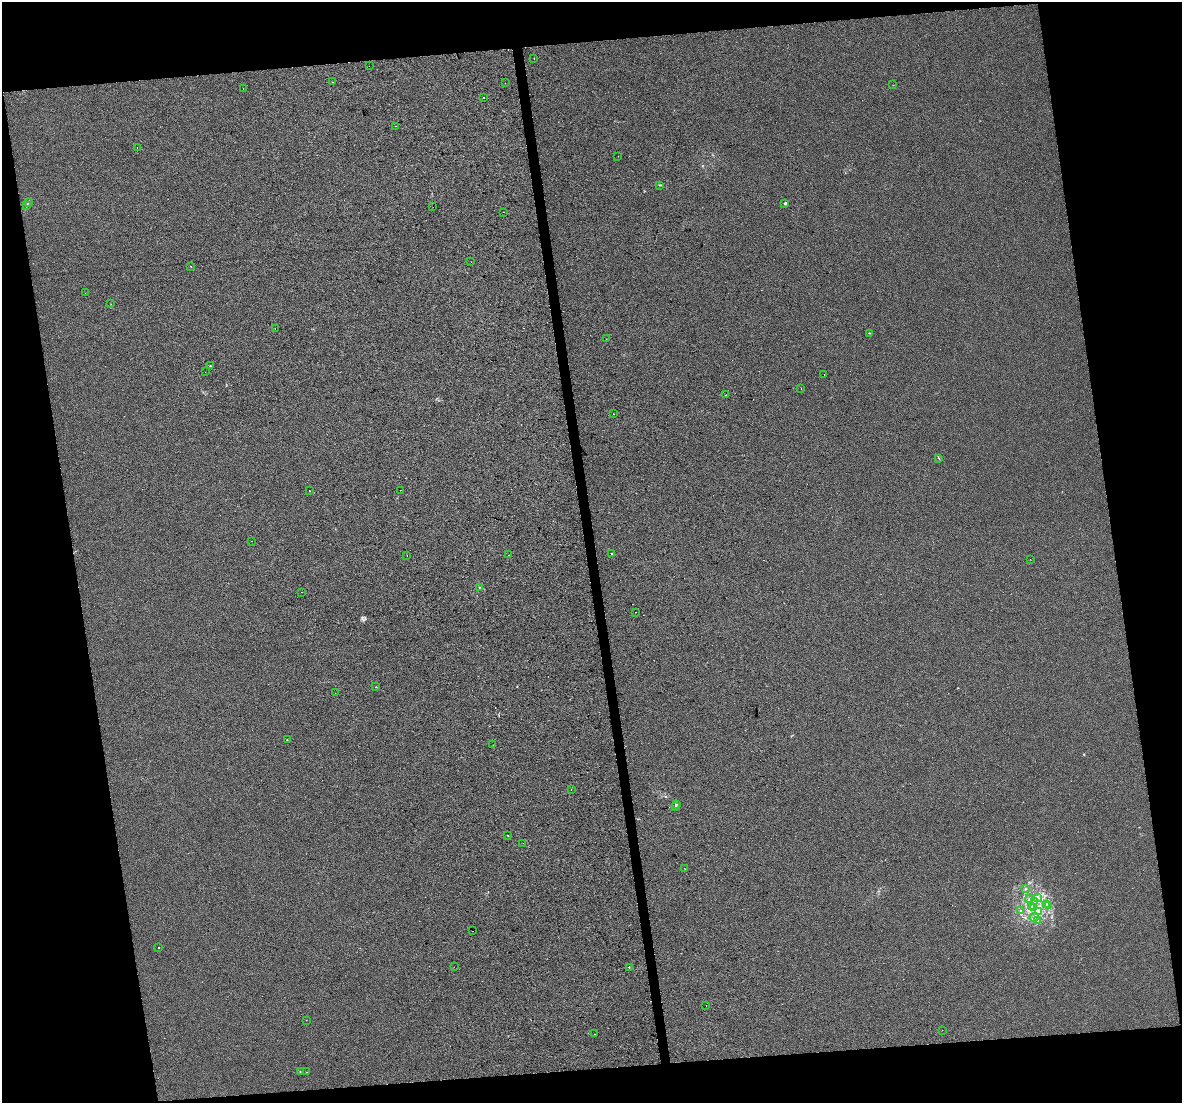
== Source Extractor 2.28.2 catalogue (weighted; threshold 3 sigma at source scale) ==
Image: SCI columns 1-4719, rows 61-4464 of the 4719 x 4481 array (HDU 1 of 3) = the unmasked area's bounding box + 8 px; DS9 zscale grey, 4 x 4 block average (1 PNG px = mean of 4 x 4 image px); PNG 1184 x 1105 px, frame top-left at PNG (2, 2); each listed source drawn as its Kron ellipse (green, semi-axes under 4 px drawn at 4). Shown black and unused: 20% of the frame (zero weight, under 2 of 3 exposures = <1% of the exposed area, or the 3 px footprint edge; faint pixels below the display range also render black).
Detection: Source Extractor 2.28.2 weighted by HDU 2 'WHT'. Background -4.74e-04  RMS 0.0057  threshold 0.0255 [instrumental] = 3 sigma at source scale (4.5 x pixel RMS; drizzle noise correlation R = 1.50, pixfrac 1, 0.0396/0.0396 arcsec/px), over >= 5 px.
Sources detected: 87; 13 cosmic-ray / hot-pixel residue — neither listed nor drawn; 1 coinciding with a brighter row at this scale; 1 inside a brighter listed object's ellipse — not listed separately; the other 72 listed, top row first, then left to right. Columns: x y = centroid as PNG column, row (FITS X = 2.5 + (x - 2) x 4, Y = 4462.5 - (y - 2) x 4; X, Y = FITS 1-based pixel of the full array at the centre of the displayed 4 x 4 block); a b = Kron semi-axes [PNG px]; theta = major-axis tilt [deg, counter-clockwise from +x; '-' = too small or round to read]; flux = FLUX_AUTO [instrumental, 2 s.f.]
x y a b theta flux
534 58 2 2 - 0.87
369 66 2 2 - 0.82
332 82 2 2 - 2.3
505 83 2 2 - 0.62
893 85 2 2 - 0.46
243 88 2 2 - 3
483 97 2 2 - 2
395 126 2 2 - 2.6
137 147 2 2 - 1.3
618 156 2 2 - 1.4
660 185 3 2 - 1.7
28 203 2 2 - 1.4
785 203 3 2 - 4.7
27 205 3 2 - 1.5
433 207 2 2 - 2.3
504 212 2 2 - 0.9
471 262 2 2 - 0.43
191 266 2 2 - 3.1
85 293 2 2 - 0.68
111 304 2 2 - 0.7
275 329 2 2 - 1.8
869 333 2 2 - 1.5
606 339 2 2 - 0.66
210 366 2 2 - 3.8
205 372 2 2 - 1.2
824 375 2 2 - 0.94
801 388 2 2 - 12
726 395 2 2 - 8.1
614 414 2 2 - 0.65
939 459 2 2 - 1.3
400 490 2 2 - 2.9
309 491 2 2 - 4.6
252 541 2 2 - 1.3
612 554 2 2 - 11
407 555 2 2 - 2.6
509 555 2 2 - 0.85
1030 559 2 2 - 0.46
479 587 2 2 - 5.6
302 592 2 2 - 2.4
636 612 2 2 - 1.2
376 687 2 2 - 1.8
335 693 2 2 - 0.6
287 740 2 2 - 1.8
493 745 2 2 - 0.96
571 790 2 2 - 0.94
676 804 3 2 - 2.3
675 806 2 2 - 1.1
508 835 2 2 - 0.9
523 843 2 2 - 4.1
684 868 2 2 - 0.89
1025 889 2 2 - 1.7
1037 898 3 2 - 4.2
1029 899 4 3 - 5.8
1034 902 3 2 - 4.8
1047 904 2 2 - 2.2
1032 906 3 2 - 3.8
1049 906 3 2 - 2.4
1033 908 2 2 - 3.6
1021 911 3 2 - 1.7
1039 911 3 2 - 5.4
1034 917 4 3 - 8.5
1038 920 2 2 - 0.95
472 931 2 2 - 4.5
159 947 2 2 - 1.2
454 967 2 2 - 0.42
629 967 2 2 - 22
706 1005 2 2 - 4.1
306 1020 2 2 - 0.46
942 1030 2 2 - 1.4
594 1034 2 2 - 0.42
300 1072 2 2 - 1.4
307 1072 2 2 - 0.52
Diffuse or blended objects may show on this block-average render without a row.